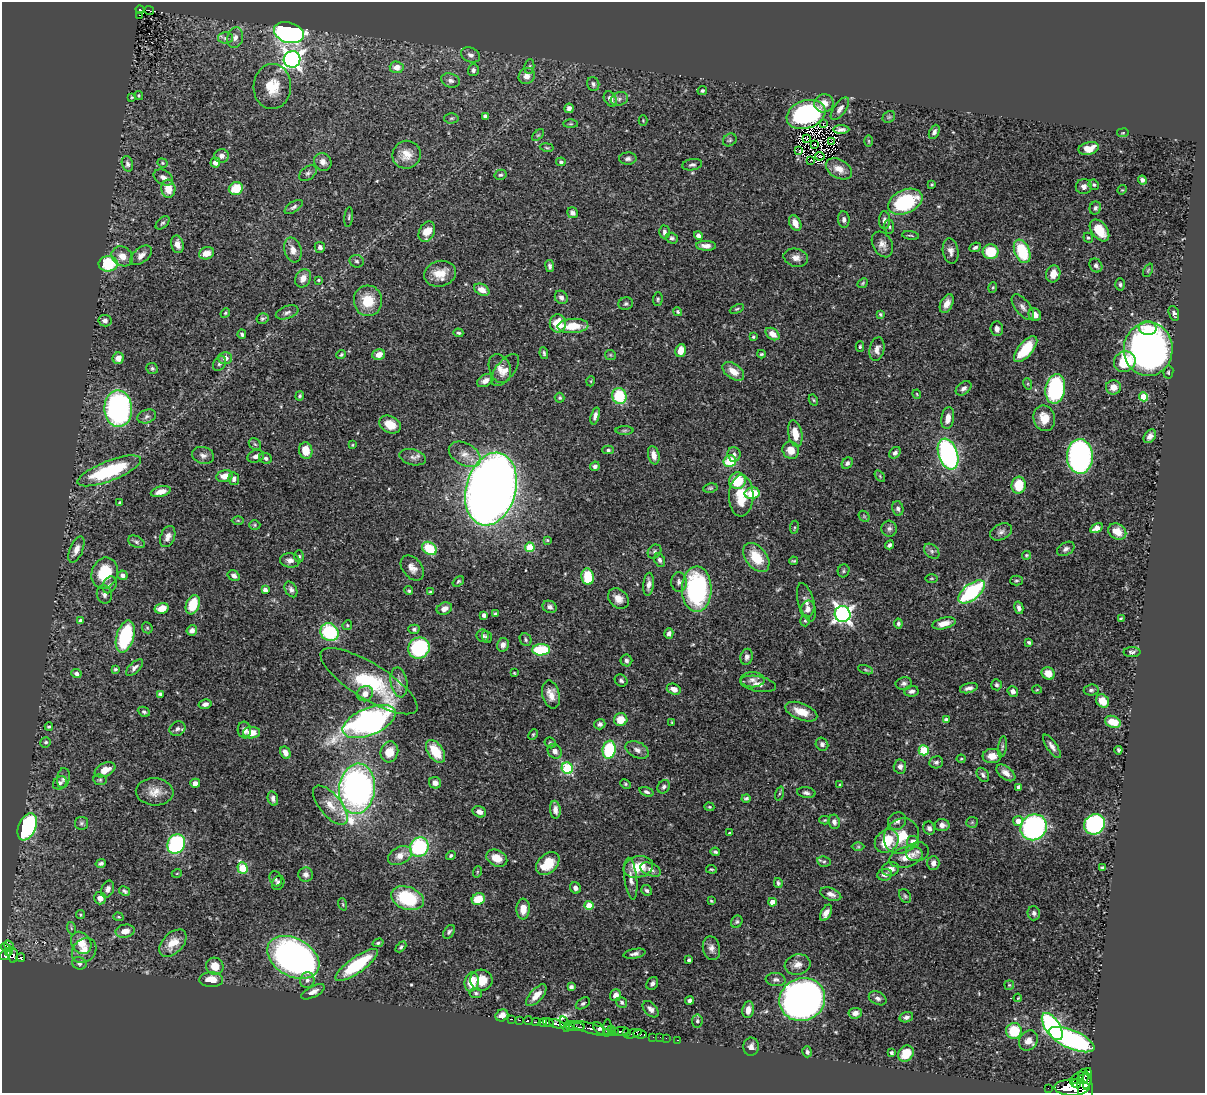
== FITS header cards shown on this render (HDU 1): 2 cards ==
NAXIS1  =                 1203
NAXIS2  =                 1091

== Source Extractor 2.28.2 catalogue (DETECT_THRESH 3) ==
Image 1203 x 1091 px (HDU 1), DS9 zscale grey, 1 PNG px = 1 image px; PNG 1207 x 1095 px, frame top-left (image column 1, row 1091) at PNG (2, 2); each listed source drawn as its Kron ellipse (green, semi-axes under 4 px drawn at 4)
Background 0.727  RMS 0.019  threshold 0.057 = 3 sigma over >= 5 px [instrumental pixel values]
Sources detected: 518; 2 with non-positive FLUX_AUTO (blend fragments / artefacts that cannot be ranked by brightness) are neither listed nor drawn; of the other 516, the 500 brightest by FLUX_AUTO listed and drawn (16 fainter detections omitted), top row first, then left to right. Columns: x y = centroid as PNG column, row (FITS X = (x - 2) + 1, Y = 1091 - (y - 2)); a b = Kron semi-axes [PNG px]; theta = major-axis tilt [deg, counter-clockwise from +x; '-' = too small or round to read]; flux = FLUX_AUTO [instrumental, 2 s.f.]
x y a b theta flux
140 9 4 3 - 15
149 10 5 2 - 4.8
140 15 3 2 - 2.7
289 33 15 10 -17 500
226 38 7 6 - 4.2
235 38 10 8 78 7.1
470 55 10 7 -25 5.2
292 59 8 8 - 630
397 67 7 6 - 11
529 67 7 5 83 2.4
473 70 6 5 - 3.3
527 76 9 7 43 10
450 80 9 7 -17 5.2
593 84 7 6 - 3.3
272 86 22 19 87 34
702 90 5 4 - 2.7
139 95 4 4 - 1.4
132 97 4 3 - 1.3
610 99 8 6 -58 8
619 99 9 6 17 4.9
824 103 10 9 - 12
569 108 5 4 - 5.1
840 109 13 6 54 6.9
806 114 20 14 19 190
485 116 4 4 - 3.2
889 117 7 5 43 2.3
451 118 7 5 2 2.1
643 120 5 4 - 1.3
571 124 7 4 0 1.9
823 124 2 2 - 270
841 130 8 4 0 5
934 132 7 5 66 4.7
1123 133 6 3 9 1.3
538 135 7 4 43 1.9
806 138 3 2 - 1.4
730 140 7 6 - 2.5
832 141 3 2 - 1.3
869 141 6 4 -89 1.4
815 145 2 2 - 1.4
547 147 7 3 -9 1.6
1089 148 10 6 14 17
799 151 2 2 - 1.4
406 155 14 14 - 16
222 156 7 7 - 6.5
820 156 4 2 - 2.1
628 159 9 6 2 4.2
811 160 3 2 - 1.4
323 162 9 8 - 7.9
561 162 5 4 - 2.7
162 163 5 4 - 1.5
215 163 5 5 - 8.3
127 164 8 5 -74 4.1
692 165 10 5 9 3.7
839 169 14 9 -29 14
308 173 10 6 38 3.8
500 175 6 5 - 2.5
163 177 10 7 -30 6.1
1142 180 4 4 - 3.4
932 185 3 3 - 1.5
1094 185 5 5 - 2.1
1084 186 8 7 - 5.9
168 189 9 7 -85 20
236 189 7 6 - 34
1122 190 5 4 - 1.3
905 202 18 11 24 98
294 207 10 5 34 3.5
1095 208 6 5 - 3
572 213 6 5 - 5.2
349 217 10 3 84 2
844 220 8 5 -83 4
884 220 9 5 -89 4.4
162 223 8 5 44 2.6
795 223 8 5 -64 11
889 226 7 5 -83 2.6
1099 230 12 8 -53 27
427 232 10 7 64 20
664 232 6 5 - 3.2
910 235 8 3 -8 1.8
698 236 4 4 - 4.5
672 238 6 5 - 2.8
1088 238 5 4 - 1.9
177 244 9 6 -77 8.1
882 244 13 9 -62 9.1
706 246 10 5 -2 7.6
320 247 5 5 - 4.8
975 247 6 4 25 3.3
293 250 13 8 -73 9.9
951 251 13 7 -80 7.2
1022 251 12 7 -68 72
991 252 8 7 - 44
207 253 8 6 19 13
141 255 12 7 40 8
122 256 11 9 -34 13
796 258 12 9 -13 8.4
357 261 7 6 - 3
108 264 9 7 7 61
1096 265 7 6 - 4.4
550 266 6 4 -82 3.4
1148 270 7 4 65 1.9
440 274 16 12 16 20
1053 274 8 7 - 15
303 278 10 7 59 9
318 280 4 3 - 1.4
862 283 6 4 42 1.7
1120 284 6 4 89 2.5
993 288 5 3 - 1.6
482 290 8 5 -28 11
561 297 7 6 - 4.7
658 299 7 5 88 1.9
368 301 15 14 - 32
947 303 10 6 64 8.9
626 304 7 6 - 2.7
1023 307 15 7 -52 6.4
737 309 7 4 24 1.9
287 312 12 6 20 4.6
678 312 4 4 - 2.1
225 313 5 4 - 1.6
1174 313 8 5 -71 3.3
880 314 4 3 - 2.2
1035 315 7 6 - 6.2
262 319 6 5 - 2.6
105 321 6 5 - 5.1
558 323 9 8 - 29
573 326 15 7 4 26
1148 328 9 7 -10 18
997 329 7 6 - 5.6
458 333 5 4 - 2.3
242 334 5 4 - 2.9
773 334 8 5 -36 12
753 337 3 3 - 1.7
860 347 5 4 - 1.8
877 349 12 7 78 7.9
1026 349 16 7 50 48
1148 349 27 24 86 600
681 350 6 5 - 13
544 353 6 3 -81 2.3
761 354 4 3 - 1.8
341 355 5 4 - 1.8
379 355 6 5 - 9.9
610 355 5 5 - 1.7
118 358 6 5 - 11
225 358 7 6 - 8
1125 362 11 10 - 56
219 363 8 6 58 3.3
152 368 6 5 - 2.7
500 369 15 10 -69 12
505 370 19 9 51 12
733 371 12 7 -36 15
1168 372 6 5 - 2.2
485 381 9 5 29 7.8
591 381 5 3 - 1.2
1028 384 6 4 -73 1.7
1113 387 7 7 - 11
964 388 9 6 37 4.5
1055 389 15 10 81 170
917 394 4 3 - 1.3
300 396 5 4 - 2
619 396 8 7 - 57
1143 397 4 4 - 34
560 398 5 5 - 2
813 400 6 4 -61 1.4
118 409 18 14 -89 300
147 416 10 6 21 4.3
595 416 9 4 74 5.4
948 418 11 6 81 12
1044 418 13 10 -76 20
390 425 11 8 -26 19
624 430 9 4 1 2.5
795 434 13 7 -79 20
1150 436 7 5 51 6.2
255 444 7 5 -43 2.4
352 445 3 3 - 1.3
608 450 6 4 0 2.4
791 450 9 8 - 16
306 451 8 6 -79 22
895 453 6 5 - 3.9
465 454 17 11 -29 15
734 454 7 6 - 4.3
948 454 16 9 -71 250
203 455 11 8 -16 5.9
654 455 9 5 -76 9.1
256 456 8 6 19 5.6
1080 456 17 13 -88 320
413 457 13 8 -14 6.5
266 458 6 5 - 3.7
730 461 6 5 - 46
847 463 6 5 - 3.5
595 466 5 4 - 3.5
109 471 34 10 21 110
224 476 8 6 13 12
880 476 6 3 -55 1.5
234 479 6 5 - 4.3
737 481 8 8 - 40
1019 485 8 7 - 35
710 488 7 4 9 2.2
491 489 37 25 75 1800
161 492 10 5 14 14
752 493 7 5 10 36
741 496 20 12 89 36
120 503 3 3 - 1.5
898 508 7 5 -77 4.1
864 516 6 4 -47 1.7
238 520 6 4 -1 1.5
255 525 6 5 - 1.7
794 527 6 3 81 1.4
1096 528 7 4 29 13
889 529 8 7 - 4.3
1117 531 9 7 -33 16
1001 532 11 8 26 6
168 536 11 7 69 7.7
547 540 4 4 - 1.5
136 542 9 5 -25 3.6
889 545 5 3 - 3.6
530 547 5 4 - 50
429 548 8 6 -34 43
1066 549 9 6 31 4.7
76 550 14 6 67 9.7
932 551 9 6 -42 4.2
654 552 7 6 - 3.2
1026 555 4 4 - 1.6
299 556 6 4 89 2.2
756 557 16 10 -52 35
290 560 10 7 -7 7
660 560 7 5 -65 3.9
794 561 4 3 - 1.7
412 568 14 9 -51 9.9
844 571 7 5 69 2.3
105 573 16 12 70 47
123 575 5 4 - 5.6
234 576 6 5 - 5
588 577 8 6 -79 44
931 578 6 3 0 1.3
458 581 6 4 38 2
1016 581 6 5 - 2.1
679 582 10 8 -88 5.1
649 584 11 5 85 7
109 585 9 6 65 4.2
291 589 8 5 -61 4.3
697 589 23 15 -90 200
265 590 4 4 - 6.1
409 591 4 4 - 2.1
431 592 3 3 - 1.9
972 592 16 7 39 140
104 595 9 7 -74 4.7
618 599 11 9 -43 12
806 602 20 8 -73 8.7
193 605 10 6 69 38
550 607 7 6 - 5.1
162 608 7 5 13 15
1019 608 6 4 -76 4.5
444 609 8 6 22 8.3
808 609 8 6 70 6.2
495 614 3 3 - 2.5
843 614 8 8 - 510
484 615 4 4 - 6.1
1121 618 3 3 - 1.3
80 621 4 4 - 6.3
805 621 5 5 - 2.1
944 623 12 5 13 14
898 624 5 4 - 2.6
347 625 5 4 - 1.7
147 628 6 5 - 1.9
414 629 5 4 - 2.7
192 630 5 5 - 5.4
329 632 9 8 - 98
669 633 5 4 - 4.8
483 636 6 6 - 3.4
125 637 16 8 74 100
487 637 6 5 - 3
526 640 6 5 - 2.4
1029 642 4 3 - 2.8
503 645 7 6 - 6
419 648 11 10 - 140
541 650 9 5 3 74
1132 652 8 5 0 3.6
747 657 8 6 77 5.1
626 660 6 5 - 2.9
134 668 11 5 43 5
115 669 4 4 - 1.9
866 670 8 3 -19 1.8
514 673 3 2 - 1.2
1048 673 7 6 - 17
76 674 5 4 - 5.4
621 680 7 5 -35 3.1
752 680 12 7 0 6.7
369 681 56 18 -32 98
399 682 15 8 -80 10
904 683 8 6 10 4.1
758 684 18 7 -11 9
997 685 5 5 - 2.6
969 688 9 5 14 5
674 689 7 5 -19 7.3
1037 690 5 3 - 1.2
1091 690 7 5 8 3.2
911 691 7 5 10 4.6
1013 691 5 5 - 5.5
160 694 4 4 - 2.6
365 694 8 7 - 9.4
551 695 14 8 -76 14
1103 701 7 6 - 18
205 704 6 4 15 4.7
144 712 6 4 -26 2.9
801 712 17 8 -21 20
621 720 7 6 - 22
946 720 4 3 - 4.2
369 721 28 13 23 530
672 722 4 3 - 1.4
1113 722 8 6 -20 24
600 724 6 5 - 4.1
49 727 4 3 - 1.8
177 729 8 7 - 5.1
244 730 8 6 -85 7.2
251 733 8 6 1 14
533 734 6 4 63 1.6
46 742 5 5 - 2.5
550 743 6 5 - 2.1
822 744 7 6 - 4.9
1052 746 14 5 -55 6.3
1002 747 10 4 81 3
609 750 9 6 81 81
637 750 12 8 -25 7.2
924 750 5 5 - 77
1118 750 4 3 - 2.2
436 751 13 7 -55 34
555 751 8 6 -50 5.9
389 752 10 9 - 19
285 753 6 5 - 8.3
992 756 9 7 1 13
961 759 4 4 - 1.3
936 762 7 6 - 3.9
900 767 7 6 - 5.6
567 768 6 5 - 120
105 770 11 6 24 15
1006 773 11 6 -38 8.8
983 775 8 5 -56 3.5
63 778 10 6 80 3.9
100 780 7 5 -10 2.1
60 783 7 6 - 3.3
195 783 5 4 - 6.5
435 783 6 5 - 6.5
626 784 5 4 - 1.8
840 785 3 3 - 2
664 787 7 6 - 4
1019 787 4 4 - 6.2
357 789 25 18 83 570
155 792 19 13 -5 16
646 792 7 4 -18 3.1
806 793 9 5 -9 4.2
779 794 7 3 71 1.9
273 798 7 5 -77 5.3
746 798 4 3 - 2.2
330 805 24 11 -50 20
709 807 5 4 - 1.4
555 810 9 5 -85 7.2
479 812 7 5 -25 7.3
825 820 5 4 - 1.5
897 821 9 8 - 5.4
1018 821 5 5 - 11
834 822 7 5 -82 5
972 822 6 5 - 2.1
81 823 6 6 - 2.8
1094 824 11 10 - 150
942 825 7 6 - 6.7
27 827 14 8 66 190
1034 827 13 12 - 290
929 828 7 5 -67 4.1
730 833 3 3 - 1.5
901 836 19 16 49 32
887 841 13 11 43 37
913 842 6 5 - 12
176 844 10 8 62 130
419 847 10 9 - 130
858 847 6 4 0 2
715 852 4 3 - 2.3
917 852 11 9 13 7.3
451 855 5 4 - 2.6
400 856 13 8 28 14
906 857 17 10 16 17
497 858 11 8 -27 17
824 862 7 5 -11 2.4
101 863 5 4 - 3
933 863 7 6 - 7.7
548 864 13 9 44 34
638 867 15 10 14 31
1102 867 3 3 - 2
243 868 6 5 - 67
711 869 5 3 - 1.6
890 869 9 7 13 7.5
651 870 11 6 -24 6
477 872 6 3 72 1.4
177 873 5 3 - 1.2
306 874 7 7 - 6.1
885 875 7 5 8 5.4
276 879 8 5 -71 3
631 879 21 6 -83 9.6
278 883 7 6 - 4.1
778 883 5 3 - 2.6
575 888 6 5 - 5.2
108 889 9 6 67 5.3
647 890 6 5 - 3.2
125 891 6 4 -30 2.5
831 894 11 6 -20 7.8
905 896 7 5 -58 2.4
100 898 6 6 - 8.8
407 898 17 11 -20 83
478 899 7 5 23 28
711 901 4 3 - 1.5
772 902 4 4 - 13
343 904 6 4 -71 1.6
589 906 4 4 - 28
523 909 10 6 86 15
826 913 9 5 62 7.4
1034 913 7 6 - 4.1
81 915 4 4 - 1.9
118 917 5 4 - 1.4
737 922 6 5 - 2.5
71 928 6 4 -72 1.5
125 931 10 6 11 10
449 932 7 5 54 3
81 943 12 9 -57 20
173 943 16 10 45 21
378 943 5 4 - 2
9 946 6 3 -59 41
401 947 6 4 45 2.3
6 948 5 3 - 14
711 948 12 8 -77 6.8
9 951 3 2 - 47
84 951 13 11 46 14
634 954 11 4 10 5
5 955 6 4 38 84
13 955 7 5 -80 76
21 957 4 3 - 16
293 957 28 19 -29 580
689 960 3 3 - 3
79 963 7 6 - 4.2
357 965 25 8 35 80
798 965 13 10 11 10
215 966 9 8 - 18
776 979 10 6 -5 4.7
211 980 12 7 -1 17
307 980 8 7 - 5.5
481 980 11 10 - 21
472 982 10 7 78 25
652 983 7 5 56 4
1009 985 5 5 - 1.5
571 987 4 4 - 3.7
313 992 13 5 27 7.2
476 993 6 5 - 2.6
536 995 13 6 48 12
616 995 6 5 - 7.9
878 998 9 6 -26 4.8
1018 998 4 3 - 1.2
802 999 23 21 23 900
690 1000 4 4 - 4.3
622 1002 6 5 - 2.6
583 1003 8 5 32 2.4
651 1009 9 6 -46 6.6
748 1010 8 6 81 11
855 1013 7 5 7 7.9
502 1015 6 5 - 7.6
906 1017 7 5 16 4.2
511 1019 4 2 - 12
520 1020 3 2 - 3.8
528 1020 4 3 - 24
697 1021 6 5 - 2.8
536 1022 4 2 - 30
543 1023 4 3 - 72
548 1023 6 3 -26 83
557 1024 8 3 -15 120
565 1024 8 4 -71 99
570 1025 5 4 - 170
1052 1026 15 7 -57 310
575 1027 9 2 0 95
607 1027 7 4 83 23
599 1028 7 4 -51 83
591 1029 22 5 -15 130
611 1029 3 2 - 20
621 1031 8 3 0 74
1014 1031 8 8 - 44
614 1032 3 2 - 16
626 1033 3 3 - 39
633 1034 9 4 18 34
640 1034 7 3 -6 27
653 1037 2 2 - 4
660 1037 2 2 - 1.6
666 1038 2 2 - 1.7
677 1040 3 2 - 2.1
1072 1040 24 9 -23 280
1028 1041 11 8 52 11
751 1047 9 7 84 6.6
807 1052 5 4 - 3.8
891 1053 3 3 - 2.3
906 1054 8 7 - 24
1077 1078 8 4 42 110
1083 1079 6 4 34 220
1087 1079 11 3 81 210
1076 1083 5 3 - 170
1072 1087 18 8 0 890
1085 1087 18 7 -83 810
1048 1088 2 2 - 1.9
At the frame edge (FLAGS 8, measured only in part): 1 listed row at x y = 1085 1087
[16 fainter detections neither listed nor drawn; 2 non-positive-flux detections neither listed nor drawn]